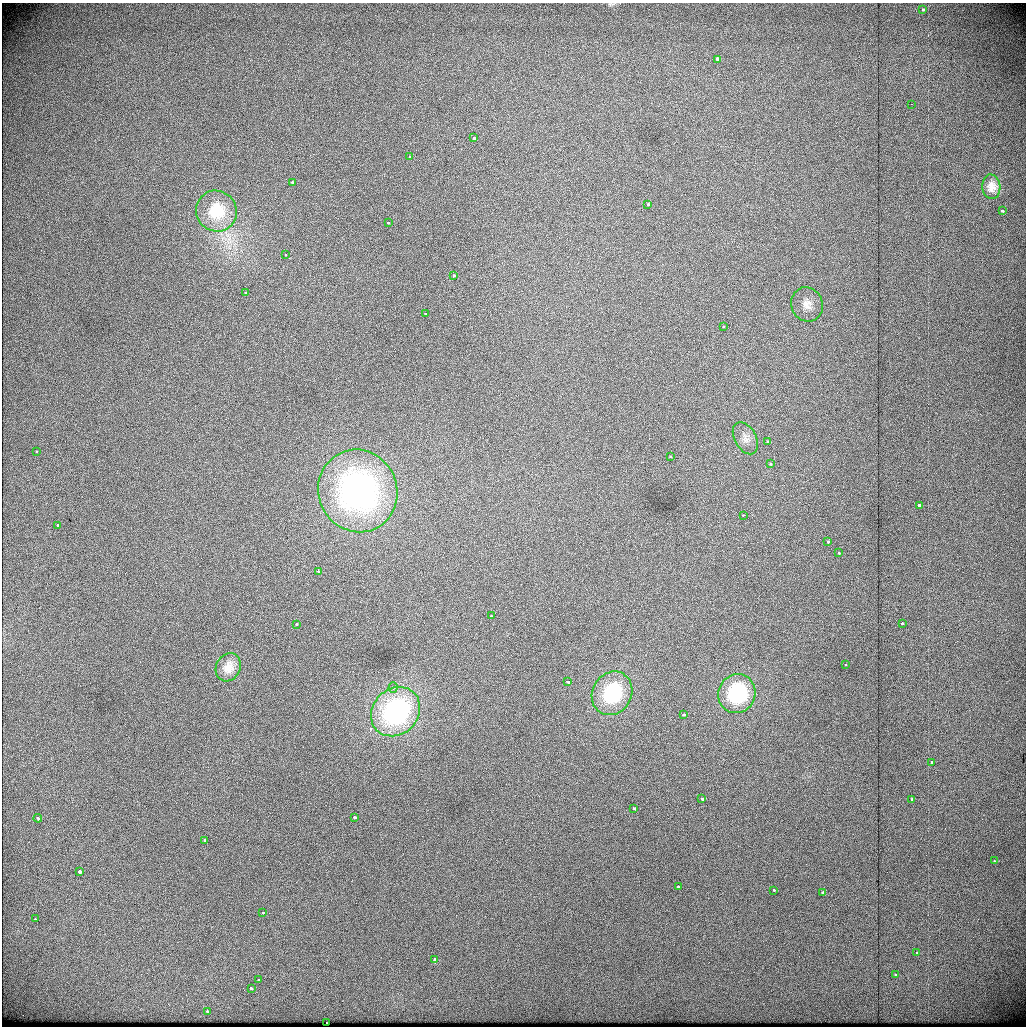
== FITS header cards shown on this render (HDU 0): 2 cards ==
NAXIS1  =                 1024          /
NAXIS2  =                 1024          /

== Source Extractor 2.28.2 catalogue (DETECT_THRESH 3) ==
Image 1024 x 1024 px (HDU 0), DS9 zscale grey, 1 PNG px = 1 image px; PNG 1028 x 1028 px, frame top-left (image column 1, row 1024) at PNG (2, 3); each listed source drawn as its Kron ellipse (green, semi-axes under 4 px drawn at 4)
Background 438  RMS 1.8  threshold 5.28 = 3 sigma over >= 5 px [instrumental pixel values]
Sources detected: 61; all 61 listed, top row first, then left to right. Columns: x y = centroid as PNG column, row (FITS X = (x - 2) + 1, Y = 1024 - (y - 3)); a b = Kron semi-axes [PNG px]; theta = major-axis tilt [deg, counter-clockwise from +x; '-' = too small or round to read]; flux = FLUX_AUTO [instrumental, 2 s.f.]
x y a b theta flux
923 9 3 3 - 620
718 59 4 3 - 2300
911 104 2 2 - 54
474 138 3 3 - 850
409 156 3 2 - 140
292 182 3 3 - 310
991 187 12 9 -85 800
648 204 3 3 - 410
216 211 21 20 - 3600
1002 211 3 3 - 250
388 223 3 3 - 310
285 255 3 2 - 80
454 276 3 3 - 950
245 292 3 2 - 220
807 304 17 15 -67 1500
425 314 3 2 - 170
723 327 3 2 - 180
745 438 17 10 -61 1200
767 442 3 3 - 320
36 451 3 2 - 270
670 457 3 3 - 320
770 464 3 3 - 250
358 491 42 39 -65 38000
920 505 3 3 - 2800
743 515 3 3 - 180
58 525 3 3 - 610
827 542 3 3 - 450
838 553 3 3 - 730
319 571 4 3 - 1100
491 616 3 2 - 210
296 624 3 3 - 530
902 624 3 3 - 570
845 665 3 2 - 200
228 667 14 12 62 1200
567 682 4 3 - 480
393 687 5 4 - 360
612 693 22 19 60 8500
737 694 20 18 66 9700
396 712 26 22 45 22000
684 715 3 3 - 390
931 762 4 3 - 500
702 798 4 3 - 550
912 799 3 3 - 400
634 808 3 3 - 350
354 817 3 3 - 700
38 818 4 3 - 830
204 840 3 3 - 200
994 861 3 3 - 250
79 872 3 3 - 2700
678 887 3 3 - 260
774 890 3 2 - 220
823 892 3 3 - 760
263 913 4 3 - 310
35 919 3 3 - 240
917 952 3 3 - 380
435 959 4 3 - 3000
896 975 3 3 - 1600
259 980 4 3 - 130
251 988 3 3 - 430
207 1011 3 3 - 510
326 1023 3 2 - 230